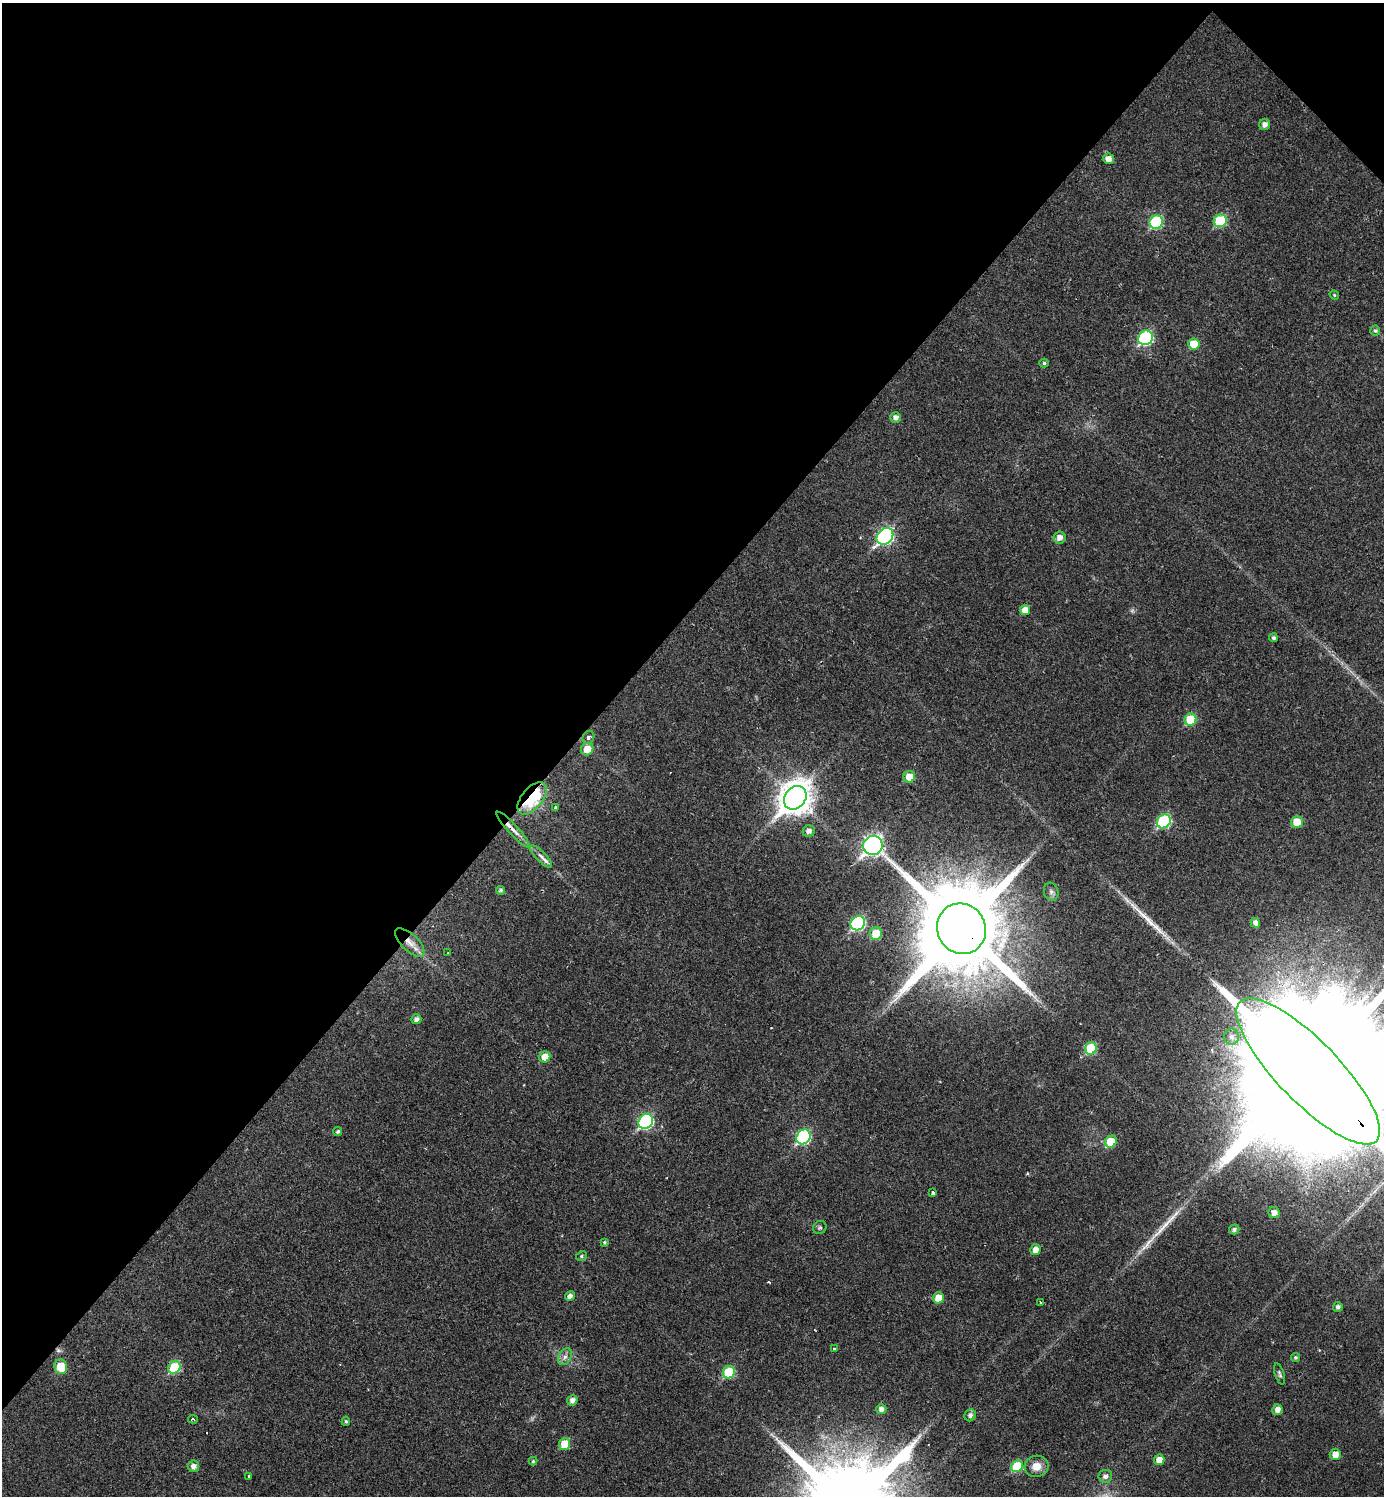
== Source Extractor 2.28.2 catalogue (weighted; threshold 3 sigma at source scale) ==
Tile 2 of 4 x 4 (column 2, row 1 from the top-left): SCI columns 1694-3075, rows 4482-5975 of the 5994 x 5992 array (HDU 1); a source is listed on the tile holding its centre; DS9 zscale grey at full resolution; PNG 1386 x 1498 px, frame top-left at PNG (2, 3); each listed source drawn as its Kron ellipse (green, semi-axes under 4 px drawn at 4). Shown black and unused: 42% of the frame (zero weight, under 2 of 3 exposures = <1% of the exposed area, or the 3 px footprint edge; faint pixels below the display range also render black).
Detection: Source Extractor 2.28.2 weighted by HDU 2 'WHT'; one run over the whole footprint, this tile lists its part. Background 0.0292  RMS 0.0051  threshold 0.0229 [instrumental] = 3 sigma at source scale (4.5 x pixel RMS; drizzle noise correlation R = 1.50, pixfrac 1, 0.05/0.05 arcsec/px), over >= 5 px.
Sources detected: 82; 1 too faint to see at this stretch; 1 cosmic-ray / hot-pixel residue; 2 long thin detections or spike segments (spike, bleed or trail) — neither listed nor drawn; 1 inside a brighter listed object's ellipse — not listed separately; the other 77 listed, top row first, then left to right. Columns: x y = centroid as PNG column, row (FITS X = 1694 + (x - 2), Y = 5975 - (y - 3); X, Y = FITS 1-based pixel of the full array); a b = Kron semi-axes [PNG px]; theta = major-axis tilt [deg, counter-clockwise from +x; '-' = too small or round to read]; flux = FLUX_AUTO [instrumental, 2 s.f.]
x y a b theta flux
1265 124 6 5 - 2.5
1108 159 5 5 - 3.4
1220 221 6 6 - 26
1156 222 7 6 - 38
1334 295 5 4 - 0.64
1375 331 5 5 - 1
1145 338 8 7 - 61
1194 344 6 5 - 11
1044 363 5 4 - 0.93
896 417 5 5 - 2.5
885 536 9 7 44 100
1060 537 6 6 - 3
1025 610 5 5 - 4.7
1273 638 4 4 - 1.1
1190 719 6 6 - 16
588 737 7 5 62 1.6
587 749 6 6 - 6.8
909 777 6 5 - 7.1
532 798 19 10 51 38
795 798 13 10 50 790
556 807 4 3 - 1.6
1164 821 7 6 - 44
1297 822 6 6 - 8.9
513 829 23 5 -48 4
809 831 6 5 - 2.4
873 845 9 9 - 210
541 857 15 5 -45 2.5
501 890 4 4 - 0.96
1051 892 9 7 -75 1.7
858 923 7 6 - 63
1255 923 5 4 - 2.6
961 929 25 24 - 10000
876 933 6 6 - 11
410 942 19 8 -43 5.7
448 953 3 2 - 0.52
416 1019 5 4 - 1.9
1232 1037 8 7 - 2.2
1091 1048 6 5 - 21
545 1057 5 5 - 7.3
1308 1071 97 31 -46 68000
646 1121 8 6 49 67
337 1132 4 4 - 0.98
803 1137 8 6 53 58
1111 1142 6 5 - 15
933 1193 3 3 - 2.7
1274 1212 5 5 - 3.1
820 1227 7 6 - 0.95
1234 1229 5 5 - 1.4
604 1242 4 4 - 0.58
1036 1250 5 5 - 3.8
581 1256 5 4 - 0.81
570 1296 5 4 - 2.1
938 1298 6 5 - 5.9
1040 1302 3 2 - 0.71
1338 1307 5 5 - 1.6
834 1349 3 3 - 1.6
565 1357 9 6 62 2
1295 1357 4 4 - 0.91
61 1367 7 6 - 12
174 1367 7 5 47 27
729 1372 6 5 - 24
1280 1374 11 4 -73 1.1
572 1400 5 5 - 2.6
881 1409 5 5 - 2.3
1277 1410 5 5 - 2.8
970 1415 6 5 - 1.7
193 1419 5 3 - 0.8
346 1421 4 4 - 0.8
565 1444 6 5 - 10
1335 1454 5 5 - 4.9
1159 1460 5 5 - 4.6
533 1461 4 4 - 0.68
193 1466 6 5 - 2.4
1017 1466 6 5 - 18
1037 1466 12 10 13 5.6
249 1476 3 3 - 4
1105 1476 7 6 - 2.1
Overlapping masked pixels (flux is a lower limit): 4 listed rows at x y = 532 798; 961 929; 410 942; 1308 1071
Isophote crosses this tile's border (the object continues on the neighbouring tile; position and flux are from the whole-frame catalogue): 1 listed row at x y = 1308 1071